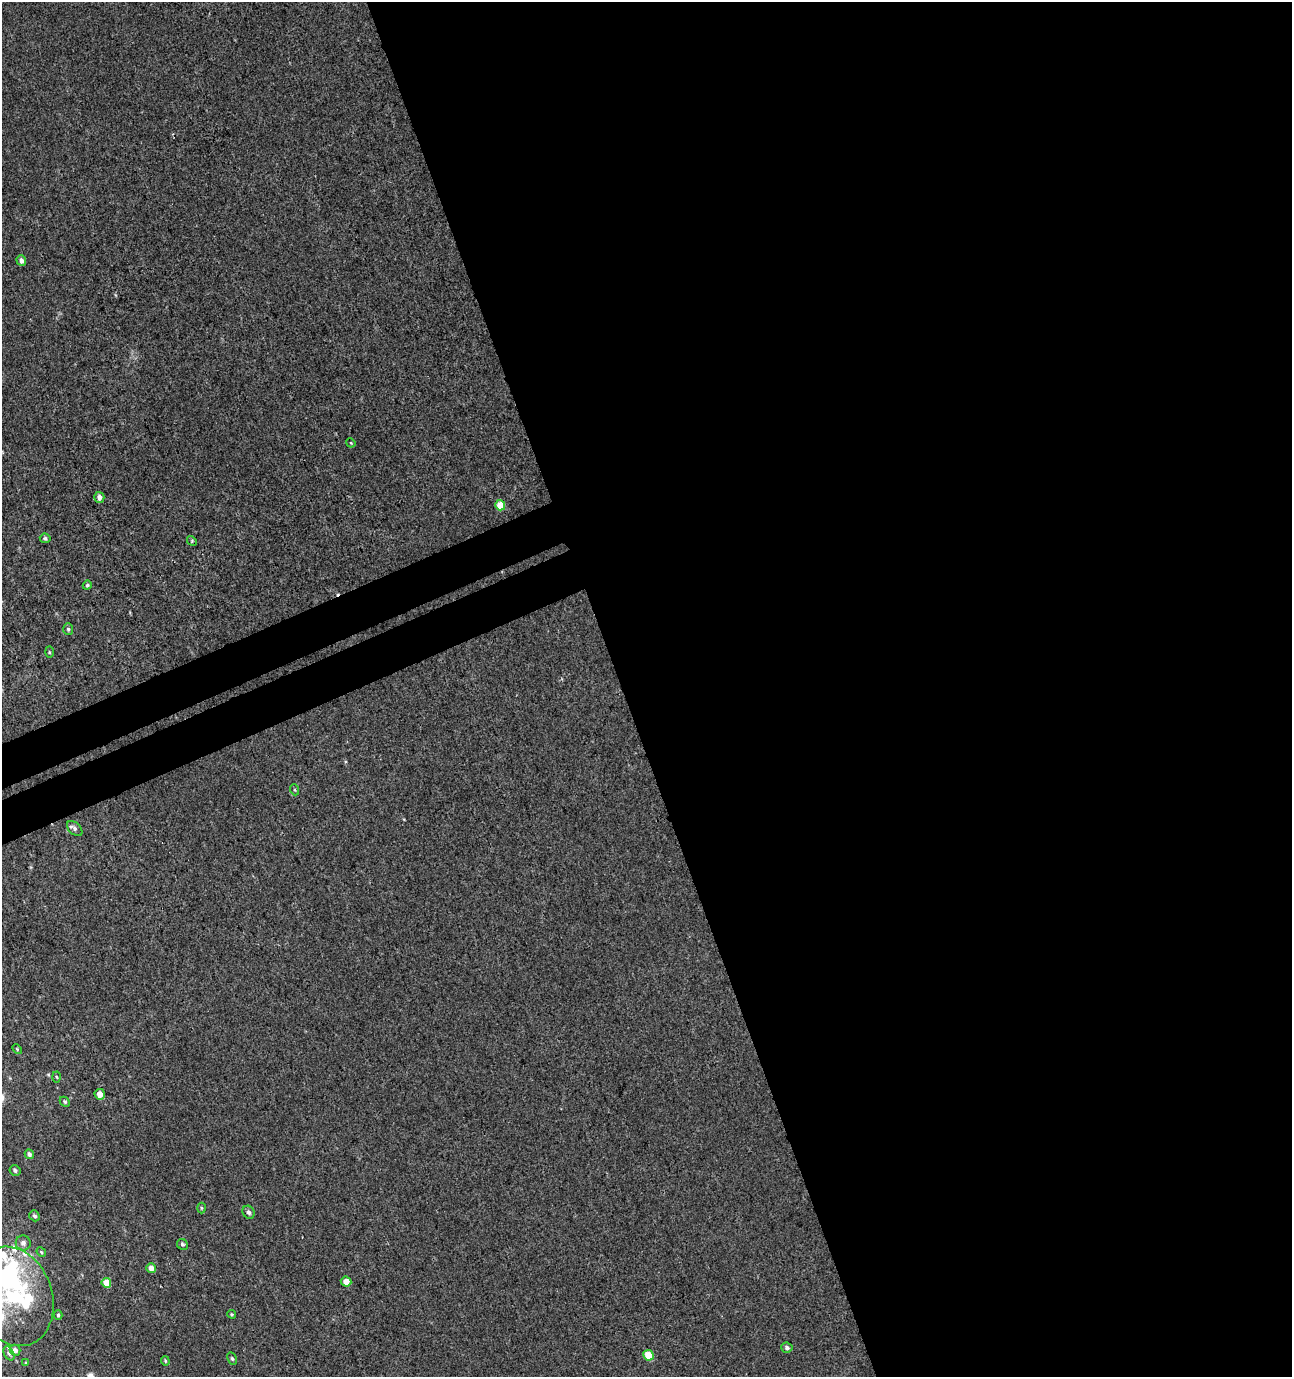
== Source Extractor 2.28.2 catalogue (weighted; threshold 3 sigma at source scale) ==
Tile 8 of 4 x 4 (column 4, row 2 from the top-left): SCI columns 4024-5313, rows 2795-4169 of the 5412 x 5593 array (HDU 1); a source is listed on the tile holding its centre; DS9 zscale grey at full resolution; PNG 1294 x 1379 px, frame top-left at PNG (2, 2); each listed source drawn as its Kron ellipse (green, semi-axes under 4 px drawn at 4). Shown black and unused: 55% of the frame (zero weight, under 3 of 4 exposures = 4% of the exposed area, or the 3 px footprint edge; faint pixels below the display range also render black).
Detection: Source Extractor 2.28.2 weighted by HDU 2 'WHT'; one run over the whole footprint, this tile lists its part. Background 0.00131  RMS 0.0027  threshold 0.0123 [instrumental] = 3 sigma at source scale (4.5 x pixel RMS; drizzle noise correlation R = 1.50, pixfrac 1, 0.0396/0.0396 arcsec/px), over >= 5 px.
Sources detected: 46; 4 inside a brighter object's white glare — neither listed nor drawn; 6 inside a brighter listed object's ellipse — not listed separately; the other 36 listed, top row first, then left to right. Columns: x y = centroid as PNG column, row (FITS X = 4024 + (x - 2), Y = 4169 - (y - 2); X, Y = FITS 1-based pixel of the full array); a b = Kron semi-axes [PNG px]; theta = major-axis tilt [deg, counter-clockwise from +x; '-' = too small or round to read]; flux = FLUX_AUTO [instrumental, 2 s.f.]
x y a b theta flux
21 260 5 4 - 1
351 443 5 3 - 0.24
99 497 5 5 - 1.5
500 505 5 5 - 6.3
45 538 5 5 - 0.57
192 541 5 4 - 0.31
87 585 4 4 - 0.43
68 629 6 5 - 0.52
49 652 6 4 -89 0.31
295 790 5 3 - 0.3
75 828 9 5 -45 0.87
17 1049 6 3 -46 0.33
57 1077 5 3 - 0.28
100 1094 5 5 - 2.2
65 1102 6 4 -45 0.43
29 1154 5 4 - 0.86
15 1170 5 5 - 0.6
201 1208 5 3 - 0.27
249 1212 7 5 -56 0.72
34 1216 6 5 - 0.62
23 1243 7 7 - 1.3
182 1244 6 5 - 0.49
41 1252 5 4 - 0.29
151 1268 5 5 - 1.7
346 1281 5 5 - 2
106 1283 5 4 - 4
13 1296 51 39 -70 36
232 1314 4 3 - 0.3
58 1315 4 4 - 0.37
787 1348 6 5 - 0.72
15 1350 5 5 - 1.1
9 1353 7 5 -62 0.56
648 1355 5 5 - 6.1
232 1359 6 4 -62 0.42
165 1361 5 3 - 0.33
26 1362 4 3 - 0.23
Isophote crosses this tile's border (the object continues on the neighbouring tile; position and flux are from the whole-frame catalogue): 1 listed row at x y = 13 1296